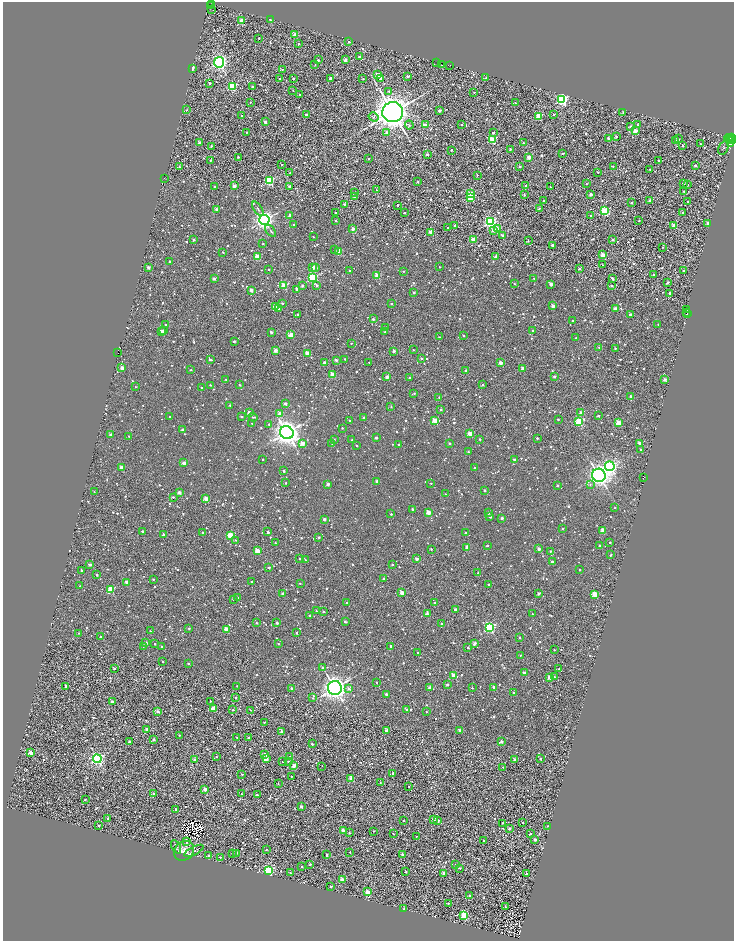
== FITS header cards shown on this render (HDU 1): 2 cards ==
NAXIS1  =                 1463
NAXIS2  =                 1878

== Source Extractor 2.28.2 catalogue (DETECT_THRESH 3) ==
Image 1463 x 1878 px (HDU 1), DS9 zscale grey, zoomed out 1/2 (1 PNG px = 2 x 2 image px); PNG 736 x 943 px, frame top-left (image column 2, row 1878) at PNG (3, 2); each listed source drawn as its Kron ellipse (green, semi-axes under 4 px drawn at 4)
Background 1.45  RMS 3.3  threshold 9.85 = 3 sigma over >= 5 px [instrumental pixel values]
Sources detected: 1907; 404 cannot appear on this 1/2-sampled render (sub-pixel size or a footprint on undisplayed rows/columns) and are neither listed nor drawn; of the other 1503, the 500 brightest by FLUX_AUTO listed and drawn (1003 fainter detections omitted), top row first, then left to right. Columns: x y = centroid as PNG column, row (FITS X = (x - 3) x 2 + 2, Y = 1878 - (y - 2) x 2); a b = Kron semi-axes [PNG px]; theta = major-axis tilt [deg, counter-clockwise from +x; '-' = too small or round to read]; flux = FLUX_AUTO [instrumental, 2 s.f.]
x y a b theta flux
211 4 2 1 - 1.1e+03
210 6 2 1 - 1.1e+03
212 9 2 1 - 1.6e+04
270 20 2 2 - 1.4e+03
242 21 2 2 - 2.0e+04
295 35 3 2 - 9.7e+03
259 38 2 2 - 1.2e+03
349 42 3 2 - 1.6e+03
298 44 2 2 - 8.6e+02
359 56 2 2 - 1.6e+03
318 60 2 2 - 2.5e+03
345 60 2 2 - 5.3e+03
219 62 5 5 - 1.7e+05
437 62 2 1 - 8.6e+02
315 65 2 2 - 8.2e+02
442 65 2 1 - 2.1e+03
450 65 2 2 - 1.1e+03
192 68 3 2 - 2.4e+03
282 69 2 2 - 1.3e+03
377 75 2 2 - 9.0e+03
408 76 2 2 - 2.4e+03
330 78 2 2 - 3.9e+03
380 78 2 2 - 8.3e+03
486 78 2 2 - 1.7e+03
280 79 2 2 - 2.6e+03
293 79 2 2 - 1.6e+03
363 79 2 2 - 8.7e+02
209 83 2 2 - 1.4e+03
253 86 2 2 - 2.3e+03
232 87 3 3 - 5.5e+04
293 91 2 2 - 9.5e+02
389 92 4 3 - 8.3e+02
474 92 2 2 - 1.4e+03
300 95 2 2 - 1.9e+03
562 100 3 3 - 1.2e+05
250 102 2 2 - 9.4e+02
515 103 2 2 - 1.1e+03
187 110 2 2 - 1.0e+03
440 111 2 2 - 3.3e+03
393 112 10 10 - 1.0e+06
623 113 3 2 - 1.6e+03
554 114 2 2 - 1.4e+03
306 115 2 2 - 2.8e+03
242 116 2 2 - 1.5e+03
538 116 3 3 - 3.1e+04
373 117 5 4 - 1.3e+03
265 122 2 2 - 6.1e+03
462 124 2 2 - 1.3e+03
409 125 4 4 - 9.3e+02
425 125 3 2 - 4.3e+03
637 125 2 2 - 1.7e+03
630 126 2 2 - 1.7e+03
635 131 2 2 - 1.2e+04
247 132 2 2 - 8.2e+02
387 133 2 2 - 4.4e+03
493 133 2 2 - 2.4e+03
616 137 2 2 - 2.4e+03
609 138 2 2 - 3.6e+03
728 138 4 2 - 4.9e+03
731 138 3 1 - 9.9e+03
679 139 2 2 - 1.4e+03
492 140 3 3 - 3.4e+04
676 140 2 2 - 9.7e+02
730 140 4 2 - 2.0e+04
732 141 2 1 - 6.9e+03
199 142 2 2 - 3.8e+03
524 143 2 2 - 1.8e+03
700 144 2 2 - 1.5e+03
731 144 4 3 - 3.2e+04
211 146 2 2 - 1.0e+03
683 146 2 2 - 1.5e+03
724 148 7 4 62 1.1e+03
510 149 2 2 - 1.3e+03
451 150 2 2 - 1.4e+03
562 153 2 2 - 9.9e+02
427 155 2 2 - 2.8e+03
238 157 2 2 - 1.2e+03
529 157 2 2 - 1.1e+04
368 159 2 2 - 1.3e+03
211 160 2 2 - 1.1e+03
659 161 2 2 - 1.8e+03
281 164 2 2 - 1.2e+03
695 165 2 2 - 4.9e+03
613 166 2 2 - 9.2e+02
179 167 3 2 - 1.1e+03
519 167 2 2 - 9.4e+02
650 169 2 2 - 1.0e+03
598 172 2 2 - 1.0e+03
290 173 2 2 - 8.8e+02
477 175 2 2 - 1.8e+03
164 178 2 2 - 9.9e+03
270 181 3 3 - 6.6e+04
417 182 2 2 - 1.4e+03
586 183 2 2 - 9.6e+02
683 183 2 2 - 2.9e+03
688 185 2 2 - 1.1e+03
234 186 2 2 - 7.3e+03
290 186 2 2 - 6.0e+03
526 186 2 2 - 9.7e+02
215 187 2 2 - 1.6e+03
550 187 2 2 - 1.1e+03
377 190 2 2 - 1.0e+03
684 191 2 2 - 1.9e+03
354 192 2 2 - 2.9e+03
470 194 3 2 - 1.6e+04
591 194 2 2 - 6.2e+03
524 195 2 2 - 1.5e+03
354 197 2 2 - 3.2e+03
471 197 3 3 - 3.4e+04
544 201 2 2 - 1.3e+03
650 201 2 2 - 4.6e+03
688 202 2 2 - 1.3e+03
631 203 2 2 - 1.5e+03
344 204 2 2 - 9.0e+02
398 205 2 2 - 1.9e+03
539 208 2 2 - 9.9e+02
216 209 2 2 - 3.2e+03
258 209 8 3 -56 1.2e+03
604 211 3 3 - 5.7e+04
336 212 2 2 - 2.3e+03
405 212 2 2 - 8.0e+02
682 212 2 2 - 1.2e+03
290 215 2 2 - 2.7e+03
591 216 2 2 - 2.4e+03
264 220 5 5 - 2.7e+05
336 221 2 2 - 1.8e+03
639 221 2 2 - 1.1e+03
490 222 4 4 - 1.2e+05
707 223 2 2 - 2.5e+03
294 225 2 2 - 1.0e+03
674 225 2 2 - 6.3e+03
455 226 2 2 - 8.8e+02
448 227 2 2 - 8.8e+02
353 229 2 2 - 5.8e+03
497 229 3 2 - 1.3e+04
493 230 2 2 - 5.4e+03
271 231 7 2 -51 9.5e+02
431 232 2 2 - 1.0e+04
503 236 3 2 - 4.5e+03
313 237 2 2 - 9.1e+02
194 240 2 2 - 2.4e+03
473 240 2 2 - 1.5e+04
613 240 2 2 - 1.8e+03
528 241 2 2 - 8.8e+02
263 244 2 2 - 9.8e+02
552 245 2 2 - 3.2e+03
663 247 2 2 - 1.3e+03
334 249 2 2 - 1.3e+03
339 251 3 2 - 1.5e+04
223 252 2 2 - 1.0e+03
602 255 2 2 - 1.3e+04
496 256 2 2 - 4.9e+03
257 257 3 2 - 2.5e+04
170 262 2 2 - 2.6e+03
602 265 2 2 - 8.5e+02
313 267 2 2 - 6.3e+03
440 267 2 2 - 8.9e+02
148 268 2 2 - 5.5e+03
316 268 2 2 - 3.6e+03
269 269 2 2 - 9.5e+02
580 269 2 2 - 4.3e+03
350 271 2 2 - 1.9e+03
404 271 2 2 - 1.5e+03
684 271 2 2 - 2.6e+03
377 275 2 2 - 1.3e+04
653 275 2 2 - 8.6e+02
312 278 4 3 - 8.6e+04
534 278 2 2 - 9.4e+02
214 279 2 2 - 4.3e+03
612 279 2 2 - 2.3e+03
668 282 2 2 - 3.5e+03
515 284 2 2 - 1.1e+03
551 284 3 2 - 5.2e+03
317 285 3 2 - 1.8e+03
284 286 3 2 - 1.9e+04
302 286 2 2 - 2.5e+03
611 286 2 2 - 1.3e+03
297 289 2 2 - 5.5e+03
251 290 2 2 - 4.9e+03
414 292 2 2 - 3.2e+03
670 293 2 2 - 4.6e+03
282 303 2 2 - 1.2e+03
392 304 2 2 - 1.3e+03
276 306 2 2 - 1.6e+04
553 306 2 2 - 6.2e+03
278 309 4 2 - 3.6e+03
615 309 2 2 - 8.6e+03
687 310 3 2 - 2.7e+03
687 312 3 1 - 1.0e+03
297 314 2 2 - 1.2e+03
687 314 2 2 - 2.1e+03
631 315 2 2 - 8.0e+03
373 319 2 2 - 1.7e+03
572 321 2 2 - 1.4e+03
658 324 2 2 - 9.3e+02
166 325 2 2 - 1.1e+03
386 328 2 2 - 8.4e+02
533 330 2 2 - 1.2e+03
163 331 2 2 - 3.1e+03
161 332 2 2 - 1.3e+04
271 332 2 2 - 4.1e+03
385 332 2 2 - 1.3e+03
291 335 3 2 - 1.2e+04
463 336 2 2 - 9.7e+02
439 337 2 2 - 9.5e+02
576 338 2 2 - 2.0e+03
234 341 2 2 - 1.5e+03
351 343 2 2 - 1.0e+03
599 347 2 2 - 1.3e+03
615 348 2 2 - 1.5e+03
413 350 2 2 - 1.0e+03
275 351 2 2 - 7.4e+03
394 351 2 2 - 4.4e+03
118 353 2 1 - 1.2e+03
307 353 2 2 - 1.0e+04
421 358 2 2 - 1.0e+03
210 359 2 2 - 3.7e+03
345 359 2 2 - 1.3e+03
336 360 2 2 - 3.0e+03
369 362 2 2 - 8.0e+02
325 363 2 2 - 7.9e+03
500 363 2 2 - 9.1e+03
122 368 2 2 - 7.9e+03
523 368 2 2 - 6.8e+03
191 370 2 2 - 1.1e+03
466 370 2 2 - 2.5e+03
333 375 2 2 - 1.7e+04
554 376 2 2 - 2.0e+03
387 377 2 2 - 6.4e+03
409 378 2 2 - 8.3e+02
226 379 2 2 - 1.4e+03
665 380 2 2 - 5.2e+03
210 385 2 2 - 1.4e+03
240 385 2 2 - 9.5e+02
483 385 2 2 - 9.3e+02
136 387 2 2 - 8.9e+02
201 387 2 2 - 7.9e+02
414 393 3 2 - 1.1e+03
630 396 2 2 - 3.7e+03
439 397 2 2 - 8.5e+02
285 403 2 2 - 3.8e+03
230 405 4 2 - 1.6e+03
391 407 2 2 - 9.7e+02
441 409 2 2 - 2.1e+03
249 413 2 2 - 9.3e+03
581 413 2 2 - 5.6e+03
280 414 3 2 - 1.5e+04
241 416 2 2 - 1.9e+03
598 416 2 2 - 2.5e+03
170 417 2 2 - 1.3e+03
253 417 4 2 - 1.1e+03
364 418 2 2 - 2.2e+03
558 419 2 2 - 1.2e+03
349 420 2 2 - 9.1e+02
434 420 3 2 - 1.8e+04
579 421 3 3 - 5.5e+04
252 423 2 2 - 9.5e+02
618 423 2 2 - 1.9e+04
269 424 2 2 - 1.3e+03
342 428 2 2 - 1.1e+03
183 429 2 2 - 3.5e+03
287 433 7 6 - 7.9e+05
470 434 2 2 - 1.2e+04
111 435 2 2 - 5.0e+03
129 436 2 2 - 9.0e+02
376 438 2 2 - 2.9e+03
537 438 2 2 - 1.9e+03
480 439 2 2 - 1.8e+03
334 440 2 2 - 8.0e+02
352 440 2 2 - 1.5e+03
302 443 3 2 - 7.9e+03
331 443 3 2 - 8.5e+02
449 443 2 2 - 2.3e+03
639 443 2 2 - 4.7e+03
356 445 2 2 - 1.1e+03
399 445 2 2 - 1.3e+03
641 450 2 2 - 2.5e+03
468 452 2 2 - 1.1e+03
514 459 2 2 - 1.7e+03
263 460 2 2 - 1.3e+03
184 463 2 2 - 7.8e+03
610 466 5 4 - 1.3e+05
122 468 2 2 - 1.3e+04
475 468 2 2 - 8.5e+02
284 471 2 2 - 2.2e+03
599 475 7 6 - 3.6e+05
643 478 3 1 - 2.3e+03
377 481 2 2 - 5.3e+03
285 483 2 2 - 7.9e+02
431 483 2 2 - 1.0e+03
328 484 2 2 - 5.5e+03
558 485 2 2 - 2.7e+03
590 485 3 3 - 8.2e+02
485 490 2 2 - 2.2e+03
94 492 2 2 - 7.9e+02
179 492 2 2 - 6.2e+03
445 494 2 2 - 9.3e+02
173 497 2 2 - 1.3e+03
206 499 2 2 - 1.0e+04
615 508 2 2 - 9.8e+02
412 509 2 2 - 2.4e+03
428 512 2 2 - 1.4e+04
488 513 2 2 - 2.3e+03
391 514 2 2 - 1.7e+03
490 517 2 2 - 2.5e+03
502 518 2 2 - 3.9e+03
324 519 2 2 - 4.4e+03
563 528 2 2 - 1.7e+03
602 530 2 2 - 9.2e+03
143 532 2 2 - 4.7e+03
268 532 2 2 - 2.7e+03
202 533 3 2 - 9.0e+02
465 533 2 2 - 1.8e+03
164 535 3 2 - 4.1e+03
230 535 3 3 - 3.1e+04
319 537 2 2 - 1.2e+03
235 540 2 2 - 9.1e+02
610 542 2 2 - 1.7e+03
276 543 2 2 - 9.8e+02
487 546 3 2 - 1.2e+03
600 546 2 2 - 5.3e+03
467 547 2 2 - 9.2e+03
431 549 2 2 - 1.4e+03
539 549 2 2 - 6.2e+03
257 551 2 2 - 1.9e+04
550 551 2 2 - 1.1e+03
611 555 3 2 - 9.2e+02
300 558 2 2 - 1.2e+03
417 559 2 2 - 5.6e+03
305 560 2 2 - 7.8e+02
552 562 2 2 - 2.7e+03
392 564 2 2 - 1.4e+03
90 565 3 2 - 3.1e+03
269 568 2 2 - 3.5e+03
580 570 2 2 - 1.2e+03
82 571 2 2 - 3.8e+03
478 573 2 2 - 1.6e+03
97 575 2 2 - 1.9e+03
383 578 2 2 - 1.3e+03
153 579 2 2 - 8.8e+02
251 581 2 2 - 8.9e+02
127 582 2 2 - 7.6e+03
300 583 2 2 - 1.1e+03
489 584 2 2 - 1.6e+03
80 586 2 2 - 1.1e+03
111 589 3 3 - 2.9e+04
282 593 2 2 - 2.3e+03
402 593 2 2 - 1.0e+04
539 593 3 2 - 5.1e+03
595 594 3 2 - 2.5e+04
238 597 2 2 - 1.4e+03
233 599 2 2 - 2.0e+03
434 602 2 2 - 9.2e+02
347 603 2 2 - 1.2e+03
455 610 2 2 - 4.6e+03
316 611 2 2 - 8.7e+02
323 612 2 2 - 2.2e+03
427 614 2 2 - 4.0e+03
532 614 2 2 - 1.3e+03
309 616 2 2 - 1.3e+03
345 622 2 2 - 2.5e+03
256 623 2 2 - 1.7e+03
277 623 2 2 - 3.8e+03
442 624 2 2 - 2.7e+03
490 627 3 3 - 9.6e+04
189 628 2 2 - 1.2e+03
226 629 2 2 - 1.3e+04
150 631 2 2 - 9.5e+02
79 633 2 2 - 7.9e+02
297 633 2 2 - 1.9e+03
100 636 2 2 - 1.0e+03
519 637 2 2 - 1.3e+03
146 643 2 2 - 2.8e+03
474 643 2 2 - 5.4e+03
155 644 2 2 - 1.5e+03
278 644 2 2 - 9.6e+02
143 646 2 2 - 8.7e+02
162 646 2 2 - 1.1e+03
391 646 2 2 - 2.2e+03
468 648 2 2 - 1.7e+03
554 650 2 2 - 1.1e+03
418 653 2 2 - 8.5e+02
520 655 2 2 - 1.0e+03
163 661 2 2 - 8.1e+02
188 663 2 2 - 2.4e+03
323 668 2 2 - 2.5e+03
115 669 3 2 - 8.7e+02
559 669 2 2 - 1.2e+03
524 672 2 2 - 4.9e+03
453 676 2 2 - 1.8e+04
549 677 2 2 - 9.2e+03
554 677 2 2 - 8.7e+02
377 682 2 2 - 8.7e+02
447 685 2 2 - 2.9e+03
66 686 2 2 - 3.1e+03
237 686 2 2 - 8.4e+02
494 687 2 2 - 3.0e+03
335 688 7 7 - 4.4e+05
430 688 2 2 - 5.8e+03
472 688 2 2 - 1.2e+03
292 689 2 2 - 4.8e+03
349 689 3 3 - 2.2e+03
514 692 2 2 - 1.2e+03
386 694 2 2 - 2.9e+03
235 698 2 2 - 1.8e+03
313 698 3 2 - 1.1e+03
210 701 2 2 - 9.5e+02
112 702 2 2 - 6.6e+03
213 708 3 2 - 1.2e+04
407 709 2 2 - 9.4e+02
233 710 2 2 - 1.2e+03
251 710 2 2 - 7.9e+02
158 712 2 2 - 5.1e+03
426 712 2 2 - 1.4e+03
264 722 2 2 - 9.7e+02
147 729 2 2 - 4.2e+03
387 730 3 2 - 3.8e+03
460 730 2 2 - 3.6e+03
282 732 2 2 - 4.1e+03
179 735 2 2 - 9.9e+02
236 737 2 2 - 9.3e+02
249 738 2 2 - 5.1e+03
153 739 2 2 - 2.0e+03
129 741 2 2 - 8.8e+02
501 742 3 2 - 4.3e+03
312 744 2 2 - 3.2e+03
31 753 2 2 - 1.4e+04
264 754 2 2 - 4.4e+03
216 757 2 2 - 9.5e+02
290 757 2 2 - 1.0e+03
97 759 4 4 - 1.4e+05
266 759 2 2 - 9.6e+03
515 759 2 2 - 4.5e+03
540 759 2 2 - 1.7e+03
195 760 2 2 - 7.1e+03
283 761 2 2 - 1.6e+03
289 761 2 2 - 8.4e+02
294 765 2 2 - 1.1e+04
322 766 2 1 - 7.9e+02
503 767 2 2 - 9.1e+02
393 773 3 2 - 2.6e+03
242 774 2 2 - 1.3e+03
291 776 2 2 - 1.0e+03
351 779 2 2 - 1.2e+04
380 783 2 2 - 1.1e+03
278 784 2 2 - 1.3e+03
409 786 2 2 - 1.6e+03
205 789 2 2 - 9.6e+03
153 793 2 2 - 1.4e+03
241 794 2 2 - 3.2e+03
257 795 2 2 - 1.5e+03
85 800 2 2 - 1.9e+03
301 807 2 2 - 4.8e+03
176 809 2 2 - 1.1e+03
108 818 2 2 - 2.6e+03
433 819 2 2 - 8.1e+03
438 820 2 2 - 2.4e+03
403 821 2 2 - 1.1e+03
523 822 2 2 - 9.8e+02
503 823 2 2 - 9.4e+02
99 826 2 2 - 2.1e+03
547 826 2 2 - 1.6e+03
509 829 2 2 - 3.6e+03
343 830 2 2 - 7.5e+03
373 831 2 2 - 9.0e+02
349 833 2 2 - 1.4e+03
393 834 2 2 - 1.1e+03
530 834 2 2 - 3.3e+03
416 836 2 2 - 7.9e+02
535 839 2 2 - 4.3e+03
186 841 4 2 - 1.3e+03
483 841 2 2 - 1.8e+03
176 847 7 2 -61 9.2e+02
266 850 2 2 - 1.2e+03
184 851 11 9 44 7.5e+03
194 851 10 2 28 1.2e+03
350 852 2 2 - 1.8e+03
236 853 2 2 - 7.9e+02
232 854 2 2 - 7.9e+02
402 854 2 2 - 6.4e+03
327 855 3 2 - 2.8e+03
209 856 2 2 - 2.2e+03
220 857 3 2 - 1.2e+03
310 864 2 2 - 1.2e+03
455 865 2 2 - 1.2e+03
302 866 2 2 - 1.3e+03
460 868 2 2 - 1.4e+03
268 871 4 3 - 7.0e+04
406 872 2 2 - 1.4e+03
290 873 2 2 - 3.2e+03
444 873 2 2 - 8.1e+03
526 874 2 2 - 1.8e+03
342 880 2 2 - 1.1e+04
331 886 2 2 - 1.6e+03
367 892 2 2 - 9.4e+03
470 895 2 2 - 2.3e+03
448 903 2 2 - 1.4e+03
505 907 2 2 - 1.2e+03
404 908 2 2 - 1.4e+03
464 915 3 3 - 4.3e+04
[1003 fainter detections neither listed nor drawn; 404 sub-pixel or undisplayed-footprint detections neither listed nor drawn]